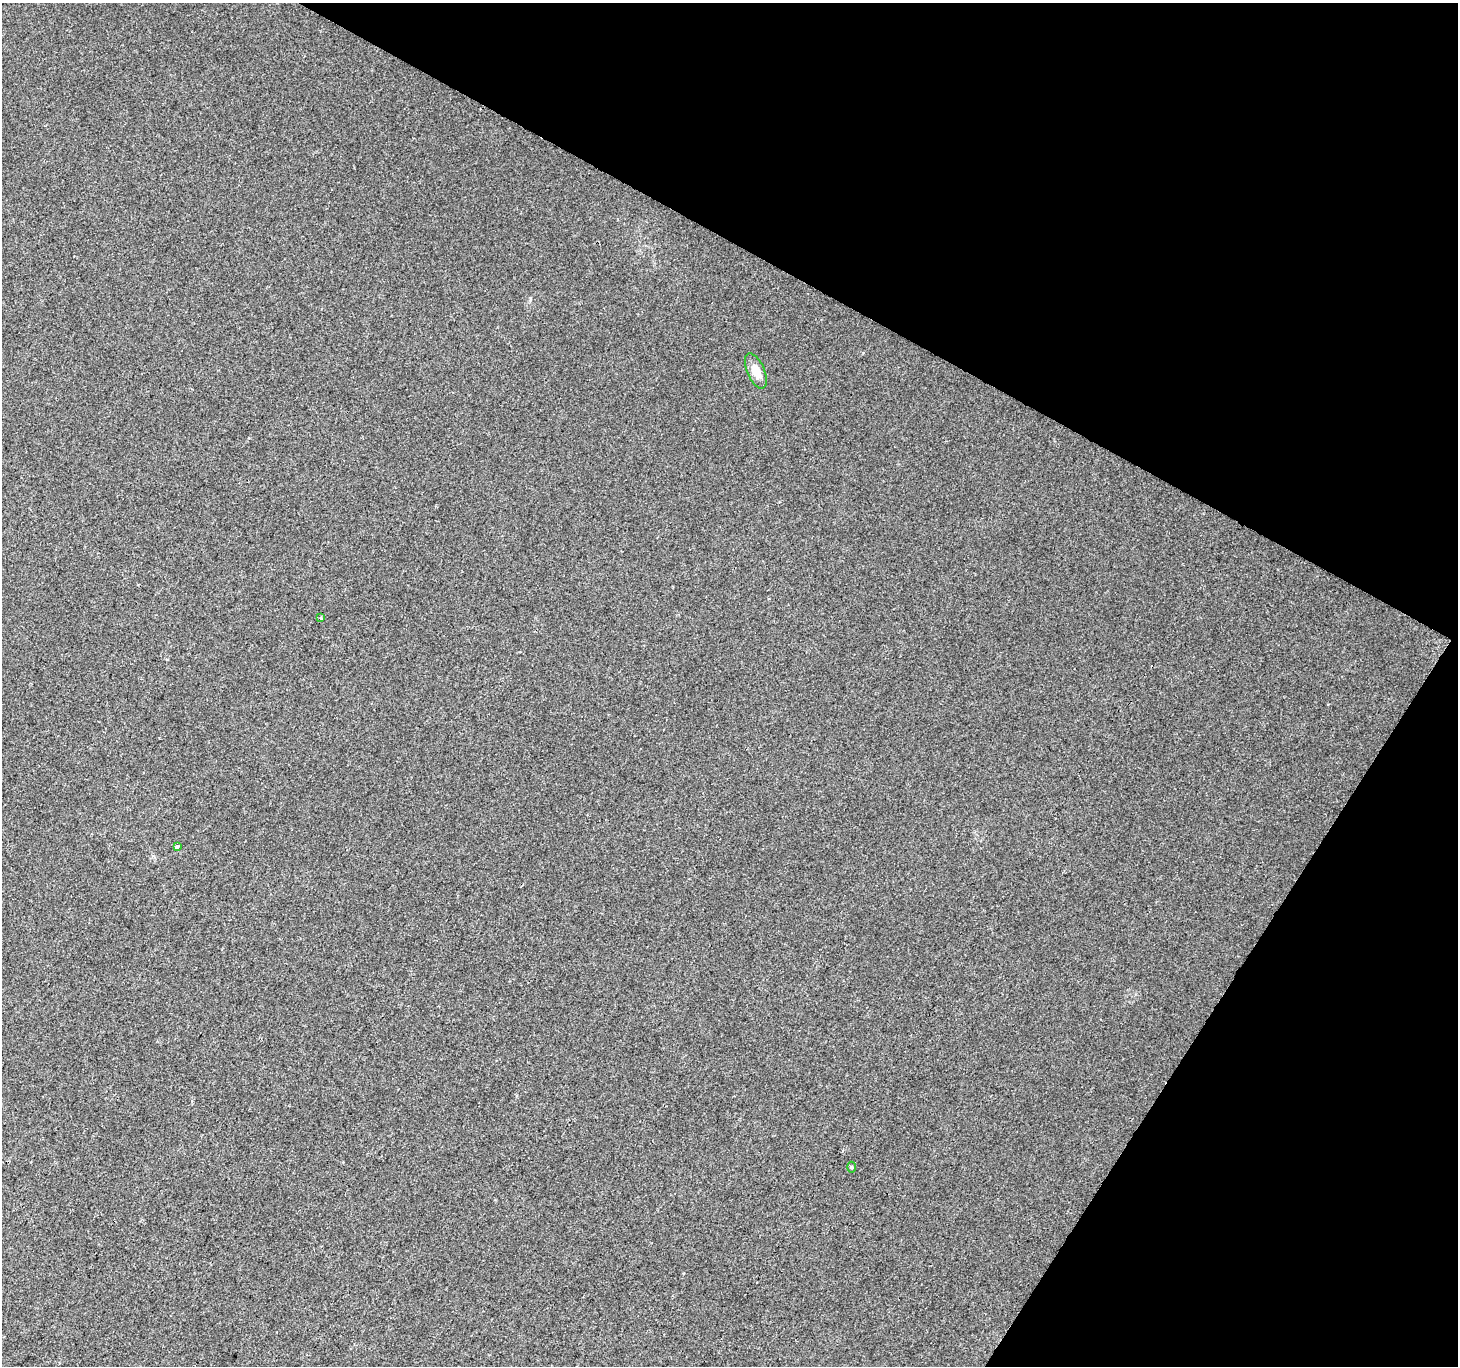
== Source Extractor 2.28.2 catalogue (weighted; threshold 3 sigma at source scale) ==
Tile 8 of 4 x 4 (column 4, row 2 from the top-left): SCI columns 4378-5833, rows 2991-4354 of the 5833 x 5915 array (HDU 1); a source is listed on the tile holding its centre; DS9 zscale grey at full resolution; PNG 1460 x 1368 px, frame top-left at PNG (2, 3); each listed source drawn as its Kron ellipse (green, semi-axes under 4 px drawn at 4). Shown black and unused: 27% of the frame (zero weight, under 2 of 3 exposures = <1% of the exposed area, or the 3 px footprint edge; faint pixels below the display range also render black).
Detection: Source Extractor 2.28.2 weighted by HDU 2 'WHT'; one run over the whole footprint, this tile lists its part. Background 0.0134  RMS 0.0059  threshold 0.0267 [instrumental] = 3 sigma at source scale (4.5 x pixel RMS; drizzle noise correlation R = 1.50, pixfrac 1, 0.0396/0.0396 arcsec/px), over >= 5 px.
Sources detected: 5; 1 cosmic-ray / hot-pixel residue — neither listed nor drawn; the other 4 listed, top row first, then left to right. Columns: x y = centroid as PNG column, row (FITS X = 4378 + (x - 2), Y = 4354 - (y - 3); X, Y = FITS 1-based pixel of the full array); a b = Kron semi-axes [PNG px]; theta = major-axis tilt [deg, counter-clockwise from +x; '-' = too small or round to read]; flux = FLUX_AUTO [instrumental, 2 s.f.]
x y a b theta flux
756 371 19 8 -67 6.9
320 618 3 3 - 1.5
177 847 4 3 - 3.9
852 1167 5 3 - 0.72